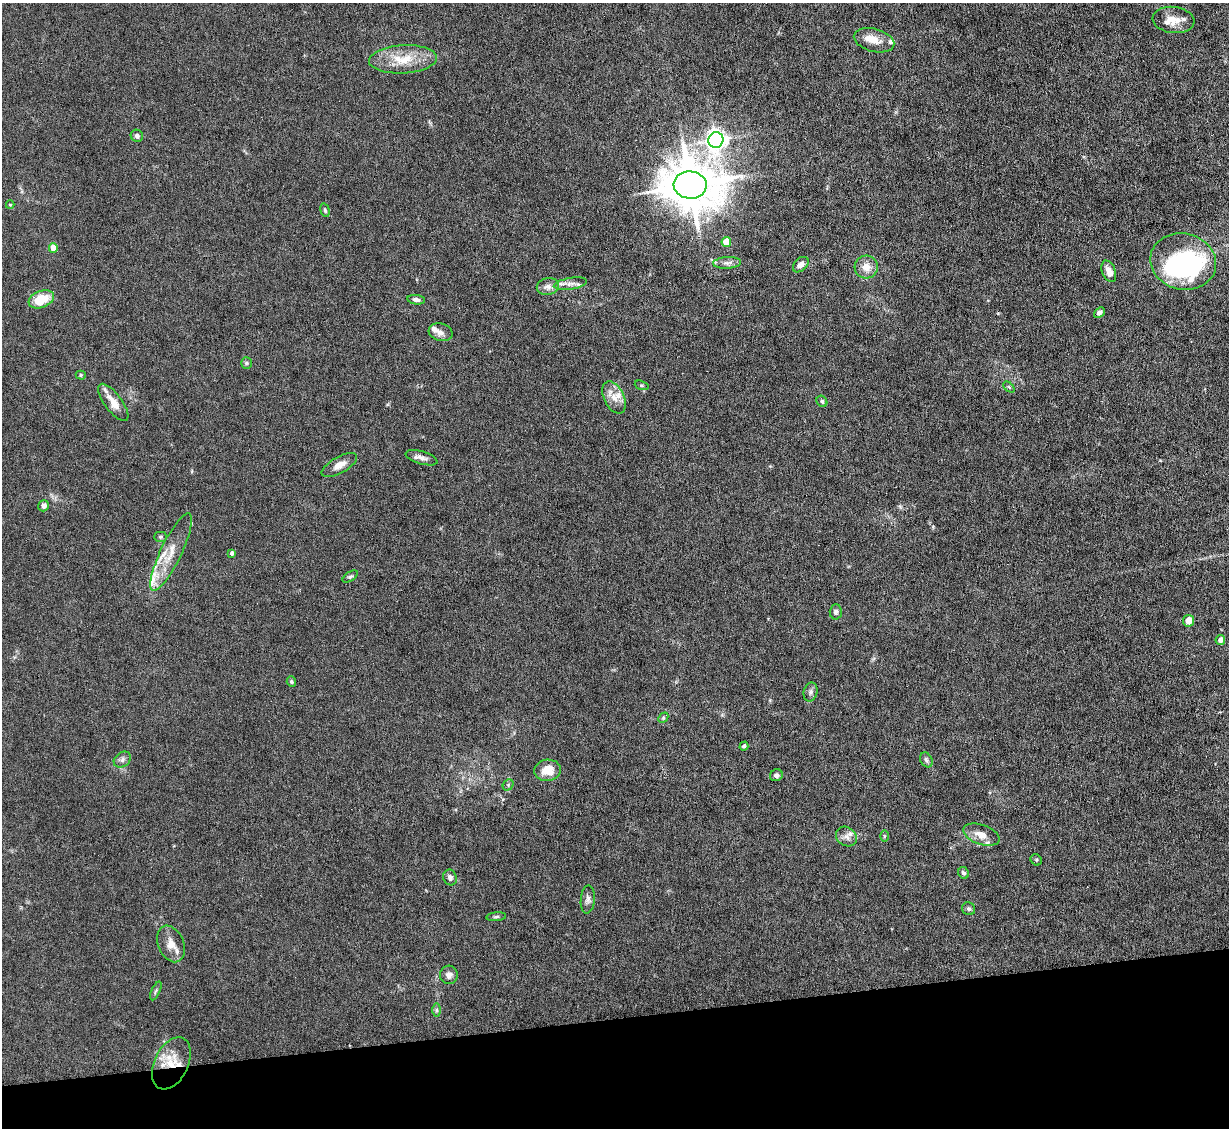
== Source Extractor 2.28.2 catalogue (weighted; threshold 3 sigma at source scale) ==
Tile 14 of 4 x 4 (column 2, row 4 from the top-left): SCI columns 1229-2455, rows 250-1375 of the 4910 x 4886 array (HDU 1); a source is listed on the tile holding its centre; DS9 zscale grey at full resolution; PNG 1231 x 1130 px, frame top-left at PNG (2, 3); each listed source drawn as its Kron ellipse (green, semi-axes under 4 px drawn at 4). Shown black and unused: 10% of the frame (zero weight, under 4 of 8 exposures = <1% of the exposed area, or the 3 px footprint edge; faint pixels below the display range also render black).
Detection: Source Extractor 2.28.2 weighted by HDU 2 'WHT'; one run over the whole footprint, this tile lists its part. Background 0.0668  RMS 0.0031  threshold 0.0126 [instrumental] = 3 sigma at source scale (4.09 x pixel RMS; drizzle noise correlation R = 1.36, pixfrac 0.8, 0.05/0.05 arcsec/px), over >= 5 px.
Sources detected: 71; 1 inside a brighter object's white glare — neither listed nor drawn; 9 inside a brighter listed object's ellipse — not listed separately; the other 61 listed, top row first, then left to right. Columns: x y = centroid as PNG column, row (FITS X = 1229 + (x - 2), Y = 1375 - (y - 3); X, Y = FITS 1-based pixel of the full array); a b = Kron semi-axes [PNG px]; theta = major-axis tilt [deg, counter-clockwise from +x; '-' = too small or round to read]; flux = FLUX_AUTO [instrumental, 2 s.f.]
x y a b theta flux
1173 20 21 13 -7 4.2
874 40 21 11 -14 3.4
403 59 34 14 3 8.1
137 136 6 6 - 0.95
716 140 8 7 - 160
690 185 16 14 -6 1400
10 205 4 4 - 0.32
325 210 7 4 -73 0.59
726 242 5 4 - 5.3
53 248 5 4 - 4.7
1183 262 33 28 -14 47
727 263 14 6 3 1.3
801 265 9 6 44 1.5
866 267 11 11 - 2.8
1109 271 11 6 -69 2
570 284 17 6 9 1.8
548 286 11 8 13 1.7
41 299 13 8 21 7.4
416 300 9 4 -8 0.93
1099 312 6 4 40 0.83
441 332 12 8 -16 1.5
246 363 6 5 - 0.5
81 375 5 4 - 0.4
642 385 7 4 -19 0.38
1009 387 6 4 -44 0.43
614 397 17 10 -63 3.2
822 401 6 5 - 0.59
113 402 22 8 -53 3.8
421 458 16 6 -17 1.5
339 465 20 8 29 2.6
44 506 5 5 - 1.3
160 537 6 5 - 0.44
171 552 42 10 64 6.5
232 553 4 3 - 0.69
350 577 8 4 33 0.55
836 612 7 6 - 0.77
1188 621 6 5 - 3.1
1220 640 5 5 - 1.6
291 682 5 4 - 0.44
811 692 10 6 76 0.88
663 718 6 4 47 0.4
744 746 5 4 - 0.59
122 760 9 7 36 1.1
926 760 8 6 -61 0.78
548 770 13 10 6 4.4
776 775 6 5 - 0.76
508 785 6 4 49 0.46
981 835 19 9 -19 3.4
884 836 5 3 - 0.3
846 837 11 9 -34 1.6
1036 860 6 5 - 0.4
963 873 6 5 - 0.7
450 877 8 6 -70 1.1
588 899 14 7 85 1.2
969 909 7 6 - 0.64
496 917 10 4 5 0.56
171 944 19 12 -66 3.3
449 975 9 9 - 1.4
156 991 10 3 65 0.5
437 1010 7 4 -90 0.53
171 1063 28 17 65 7.5
Overlapping masked pixels (flux is a lower limit): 1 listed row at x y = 171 1063